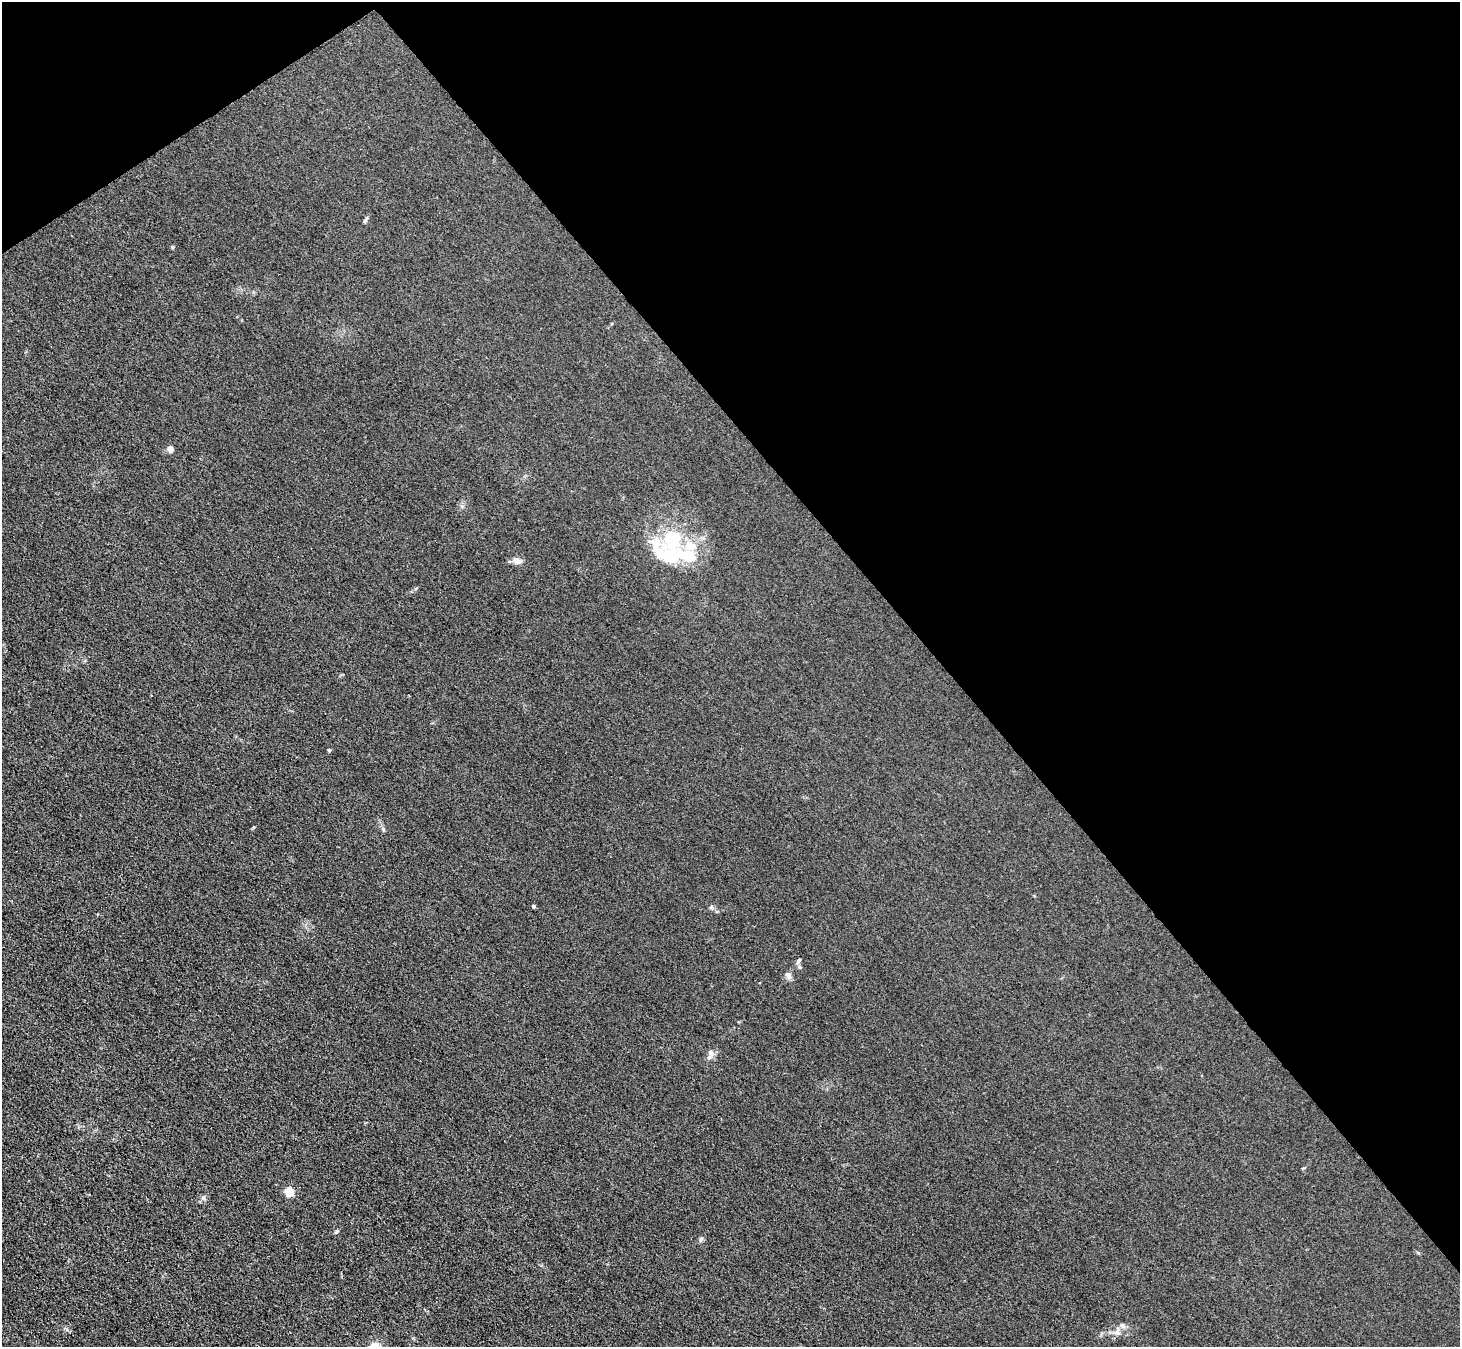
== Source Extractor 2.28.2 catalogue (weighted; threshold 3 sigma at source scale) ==
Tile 3 of 4 x 4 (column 3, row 1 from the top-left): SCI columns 3016-4473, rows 4300-5644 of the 6166 x 6131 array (HDU 1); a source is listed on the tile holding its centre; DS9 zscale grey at full resolution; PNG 1462 x 1349 px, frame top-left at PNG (2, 2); no overlay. Shown black and unused: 38% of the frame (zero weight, under 3 of 4 exposures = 9% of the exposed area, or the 3 px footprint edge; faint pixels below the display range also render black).
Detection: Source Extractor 2.28.2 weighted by HDU 2 'WHT'; one run over the whole footprint, this tile lists its part. Background 0.0318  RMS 0.0067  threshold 0.0304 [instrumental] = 3 sigma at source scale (4.5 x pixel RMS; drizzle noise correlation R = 1.50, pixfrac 1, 0.05/0.05 arcsec/px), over >= 5 px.
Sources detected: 19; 1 inside a brighter object's white glare — not listed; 3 inside a brighter listed object's ellipse — not listed separately; the other 15 listed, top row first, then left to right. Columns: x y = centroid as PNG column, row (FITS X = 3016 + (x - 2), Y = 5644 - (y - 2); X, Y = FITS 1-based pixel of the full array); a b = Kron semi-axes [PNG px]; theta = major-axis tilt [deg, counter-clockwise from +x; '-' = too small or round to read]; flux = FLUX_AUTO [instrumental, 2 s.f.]
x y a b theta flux
365 220 9 4 60 1.2
172 247 5 4 - 0.72
170 449 8 6 -49 2.5
671 536 23 13 9 17
686 556 65 13 -22 27
517 561 10 8 -15 4
329 750 4 4 - 0.88
533 906 4 3 - 1
711 907 6 5 - 1.2
799 960 7 5 41 1.3
788 976 10 6 -65 2.4
710 1054 16 7 75 3.2
289 1191 5 5 - 31
701 1239 8 5 71 1.3
1122 1325 7 4 -19 1.3
Unlisted compact peaks at least as high as the median listed source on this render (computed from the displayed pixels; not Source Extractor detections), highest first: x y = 337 1231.